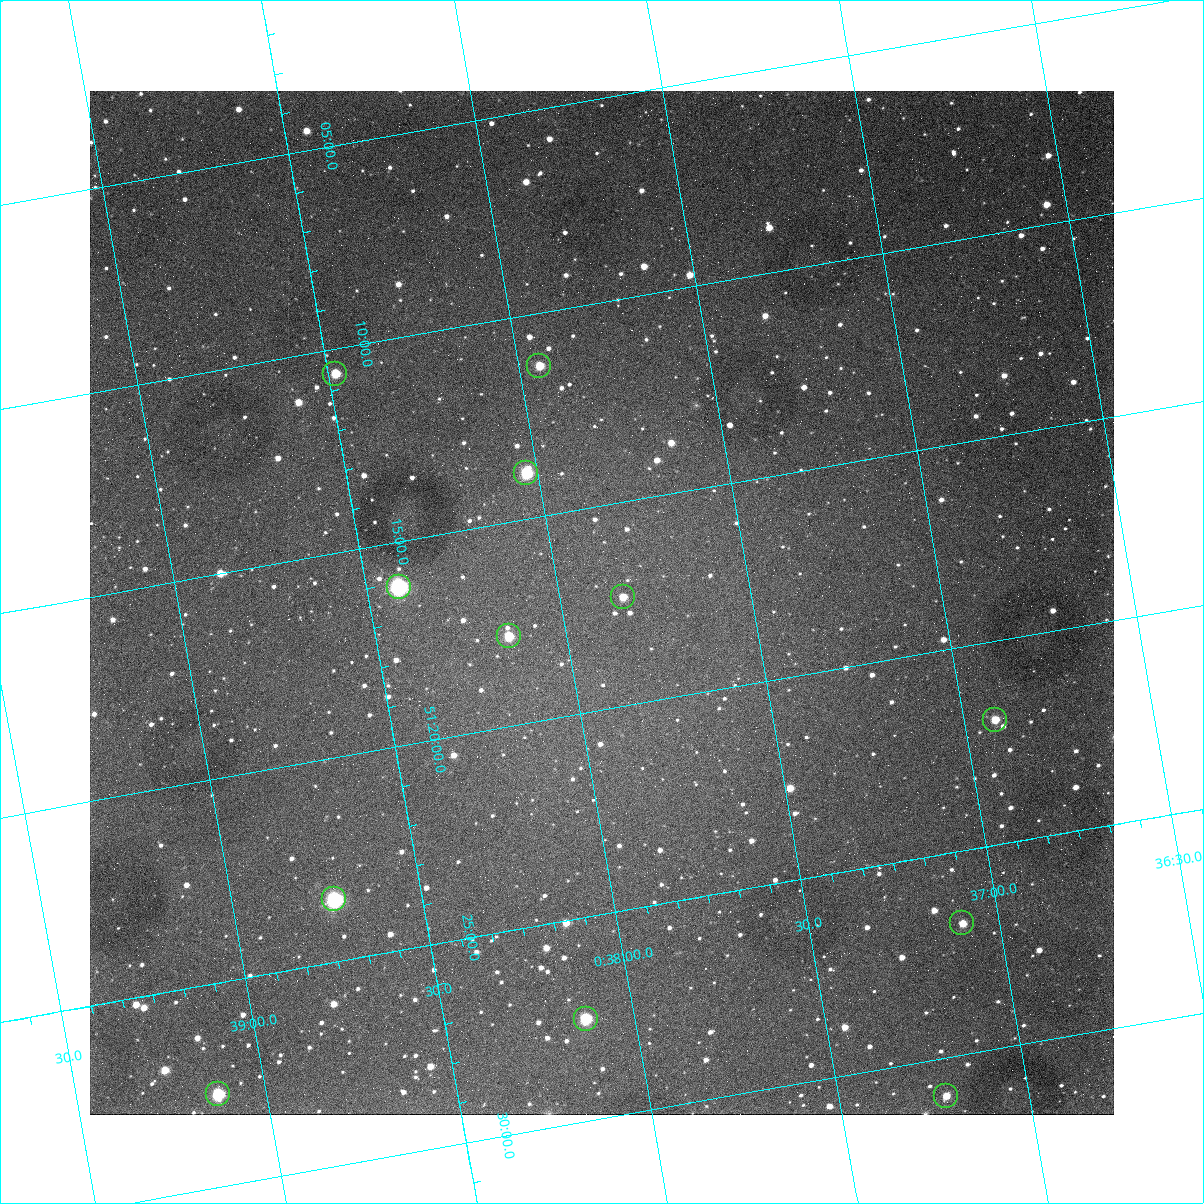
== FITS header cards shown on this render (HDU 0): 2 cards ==
NAXIS1  =                 1024
NAXIS2  =                 1024

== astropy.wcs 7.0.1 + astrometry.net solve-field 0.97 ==
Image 1024 x 1024 px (HDU 0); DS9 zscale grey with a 90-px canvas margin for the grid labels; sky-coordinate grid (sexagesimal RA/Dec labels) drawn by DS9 from the SOLVED WCS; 12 Tycho-2 reference stars matched to detected sources circled (green)
Header WCS: none
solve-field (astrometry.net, Tycho-2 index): SOLVED blind (the file carries no WCS)
Solved WCS: RA---TAN-SIP/DEC--TAN-SIP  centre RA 00:37:54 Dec +51:17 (9.47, +51.29 deg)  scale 1.49 arcsec/px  FOV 25.5' x 25.5'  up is -170 deg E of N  parity flipped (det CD > 0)
(file carries no celestial WCS; the grid is the blind solution)
Tycho-2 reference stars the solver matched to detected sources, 12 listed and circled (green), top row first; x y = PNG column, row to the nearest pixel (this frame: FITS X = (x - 90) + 1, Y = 1024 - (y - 91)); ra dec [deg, ICRS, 3 dp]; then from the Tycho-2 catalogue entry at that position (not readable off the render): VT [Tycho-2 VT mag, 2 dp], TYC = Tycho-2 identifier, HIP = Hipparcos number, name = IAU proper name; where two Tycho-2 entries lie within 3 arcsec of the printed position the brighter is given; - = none
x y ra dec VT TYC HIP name
539 366 9.486 +51.188 10.87 3261-2086-1 - -
335 374 9.620 +51.177 10.71 3261-2090-1 - -
526 473 9.507 +51.231 9.24 3261-2068-1 - -
399 587 9.604 +51.268 7.70 3261-1879-1 3018 -
623 597 9.459 +51.289 11.04 3261-1703-1 - -
509 636 9.538 +51.296 10.24 3261-1493-1 - -
995 720 9.229 +51.365 11.03 3261-2198-1 - -
334 899 9.683 +51.391 7.88 3261-1837-1 - -
962 923 9.274 +51.446 10.91 3261-1253-1 - -
586 1019 9.532 +51.458 9.03 3261-1423-1 - -
218 1094 9.782 +51.462 9.45 3261-1155-1 - -
946 1096 9.305 +51.516 11.13 3261-2117-1 - -